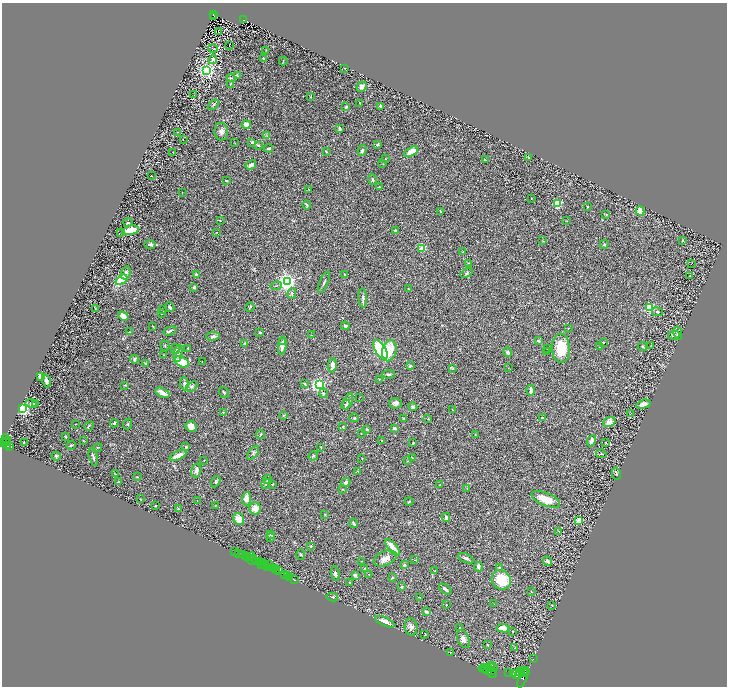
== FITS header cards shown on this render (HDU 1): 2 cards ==
NAXIS1  =                 1449
NAXIS2  =                 1368

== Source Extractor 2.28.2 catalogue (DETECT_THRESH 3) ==
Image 1449 x 1368 px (HDU 1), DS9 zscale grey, zoomed out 1/2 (1 PNG px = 2 x 2 image px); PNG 729 x 688 px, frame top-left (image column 1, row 1367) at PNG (2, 3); each listed source drawn as its Kron ellipse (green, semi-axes under 4 px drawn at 4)
Background 0.4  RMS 0.028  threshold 0.0847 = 3 sigma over >= 5 px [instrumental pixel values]
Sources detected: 346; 43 cannot appear on this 1/2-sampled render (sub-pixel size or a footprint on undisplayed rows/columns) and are neither listed nor drawn; the other 303 listed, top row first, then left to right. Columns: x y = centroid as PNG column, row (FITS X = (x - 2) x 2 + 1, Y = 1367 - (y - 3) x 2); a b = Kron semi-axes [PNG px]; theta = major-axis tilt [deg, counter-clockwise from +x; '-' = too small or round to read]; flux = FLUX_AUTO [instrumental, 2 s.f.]
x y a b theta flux
213 14 3 2 - 62
214 16 2 1 - 5.3
244 20 3 2 - 52
218 31 2 1 - 25
229 45 2 1 - 2.5
213 49 4 2 - 3.2
266 50 2 1 - 2.1
213 59 4 3 - 20
264 59 3 3 - 6.6
283 61 4 3 - 4.5
345 68 3 2 - 2.7
207 71 4 3 - 1600
237 76 4 2 - 3.7
231 78 4 2 - 7.3
230 85 4 2 - 2.7
361 87 5 4 - 17
194 95 2 1 - 1.5
311 97 2 2 - 2.2
360 103 3 2 - 5.2
214 105 6 3 39 9.4
381 106 4 3 - 9.5
346 107 4 3 - 8.7
246 125 4 4 - 43
340 129 3 2 - 13
177 132 2 1 - 2.1
221 132 9 6 -86 24
267 136 3 2 - 4.2
183 139 2 1 - 1.6
252 142 4 3 - 6.9
235 143 2 2 - 1.7
377 144 4 3 - 7
258 145 3 2 - 13
269 148 4 2 - 13
362 150 6 3 64 11
411 151 7 3 30 63
326 152 4 2 - 3.2
173 153 3 2 - 2.5
528 157 3 2 - 3
385 158 3 2 - 2.6
485 160 2 2 - 3.3
383 164 3 2 - 1.7
251 165 5 2 - 26
151 176 2 1 - 2.3
373 180 6 3 -76 9.8
227 181 2 2 - 6.9
379 187 3 2 - 3.8
309 189 2 2 - 4.2
182 192 2 1 - 1.3
531 199 2 2 - 3.2
557 204 3 3 - 420
306 205 4 2 - 7.2
587 207 2 2 - 4
440 211 3 2 - 4.8
640 211 4 4 - 61
606 215 3 3 - 5
220 220 3 2 - 4.1
566 221 2 2 - 1.8
128 223 5 3 - 6.2
130 230 8 4 12 68
395 230 3 3 - 7.3
121 232 2 1 - 1.3
217 232 2 2 - 2.4
683 240 3 2 - 4.9
543 241 2 2 - 1.8
150 244 6 3 -1 14
604 244 4 4 - 5.5
422 248 4 3 - 66
463 252 2 2 - 9.5
468 263 2 2 - 2.1
691 264 2 1 - 32
126 273 6 4 72 17
467 273 7 3 31 6.5
196 274 2 2 - 18
345 274 3 3 - 5.5
690 276 3 2 - 3.5
121 280 6 3 37 230
287 282 3 3 - 3100
324 282 11 3 66 11
276 286 6 2 9 4.6
194 287 3 2 - 12
408 289 2 2 - 2.8
292 293 5 4 - 8.1
363 298 9 4 -87 14
170 307 5 3 - 10
250 307 5 2 - 4.7
95 308 3 2 - 1.4
650 308 3 3 - 620
162 310 2 2 - 2.1
657 312 5 4 - 9.1
162 314 3 1 - 1.9
123 316 5 4 - 48
153 326 3 2 - 2.4
345 326 4 3 - 11
568 328 2 2 - 2.8
170 331 6 3 18 8.9
129 332 3 2 - 3.1
260 332 3 2 - 6.4
678 333 7 4 -77 15
311 335 2 1 - 1.3
674 335 6 3 9 9.3
213 336 7 4 9 13
539 340 2 2 - 17
282 342 4 3 - 7.7
603 342 2 2 - 3.4
245 343 3 3 - 4.5
651 345 3 2 - 2.1
165 346 5 2 - 4
282 346 9 3 82 28
600 347 2 2 - 4.4
643 347 5 4 - 7.8
188 348 3 2 - 3.7
561 348 14 9 -88 140
175 349 5 4 - 7.2
548 349 2 1 - 1.9
380 350 10 5 -59 430
389 351 11 7 76 120
507 352 5 4 - 10
546 352 2 2 - 2.9
178 354 8 3 79 10
163 355 3 2 - 2.1
134 359 4 3 - 11
182 362 8 5 -27 110
202 362 2 1 - 1.3
146 363 3 2 - 6.7
332 365 7 4 82 24
410 366 2 2 - 22
508 368 2 2 - 1.8
452 369 4 3 - 6.4
388 374 6 3 2 7.8
40 376 3 3 - 46
379 379 3 2 - 3
46 381 7 3 -73 23
184 384 6 3 -86 14
305 384 4 3 - 6.4
124 385 3 2 - 3
319 385 3 3 - 1900
192 386 6 3 36 8.5
531 390 5 3 - 19
224 392 6 2 -54 7.7
162 393 7 3 -27 38
323 393 4 3 - 8.1
360 397 3 2 - 1.9
348 402 8 4 66 15
36 403 3 2 - 3.2
395 403 6 5 - 18
31 404 6 4 -17 16
643 404 7 3 15 32
346 405 5 3 - 8.3
413 407 4 4 - 12
23 408 3 3 - 1800
453 410 2 2 - 2
223 412 2 2 - 2.4
631 413 4 1 - 1.8
283 415 3 2 - 2.9
354 418 5 2 - 3.9
403 418 3 3 - 5.5
542 418 2 2 - 15
428 419 3 2 - 4.7
609 422 6 5 - 50
114 423 4 3 - 7.4
75 424 2 1 - 2.1
128 424 5 3 - 6.6
89 426 5 1 - 2.9
191 426 6 5 - 33
343 427 4 3 - 5.9
394 428 3 3 - 10
367 429 3 2 - 6.1
361 433 2 2 - 1.9
260 434 4 2 - 6.1
475 435 3 2 - 2.7
65 437 3 3 - 4.1
6 440 5 3 - 630
83 440 3 2 - 2.5
382 441 3 2 - 5.4
591 441 6 3 62 23
6 442 2 1 - 250
3 443 4 2 - 780
24 443 2 1 - 120
413 443 4 2 - 4.7
606 443 3 3 - 4.7
7 445 3 2 - 240
71 445 5 2 - 7.3
9 447 3 2 - 320
98 447 4 2 - 2.9
186 447 3 3 - 7
321 447 3 2 - 4.6
253 453 8 4 53 10
601 454 5 2 - 4.1
178 455 9 4 24 35
56 456 4 3 - 6.3
313 456 5 3 - 6.6
93 457 8 2 -74 10
412 457 2 1 - 1.8
362 458 2 2 - 1.9
204 460 2 2 - 2.2
407 461 2 2 - 2.3
196 471 7 5 76 20
358 471 3 3 - 4.1
116 474 2 2 - 1.9
616 474 6 2 -77 5.3
137 477 2 2 - 4.2
268 479 4 3 - 5
118 482 3 3 - 3.6
216 482 6 4 61 8.7
346 482 5 4 - 17
266 484 5 3 - 6.8
272 484 2 2 - 9.4
440 484 2 2 - 2.5
342 489 3 2 - 2.9
467 489 2 2 - 2.6
140 499 2 1 - 2.3
247 499 7 4 85 48
546 499 15 6 -22 81
197 501 2 1 - 1.4
409 502 4 2 - 4.8
155 506 2 2 - 5.2
215 506 3 2 - 2.7
255 508 6 6 - 42
178 509 3 2 - 5.3
324 514 2 2 - 2
446 517 4 3 - 18
238 519 6 5 - 51
579 521 3 2 - 210
353 523 5 3 - 9.3
559 531 3 1 - 2.5
271 535 4 4 - 6.9
271 538 4 2 - 3.5
311 546 3 3 - 5.5
392 547 10 3 -50 79
234 552 4 2 - 46
238 553 2 2 - 170
242 555 2 1 - 660
301 555 5 3 - 5.1
245 556 3 2 - 47
247 557 3 1 - 60
251 557 4 1 - 13
385 558 12 7 22 37
466 558 8 4 -24 11
253 560 5 2 - 23
415 560 2 2 - 1.9
256 561 3 2 - 650
259 561 2 1 - 260
361 561 2 2 - 2
547 561 5 2 - 12
263 563 2 1 - 490
262 565 4 1 - 310
264 565 4 2 - 330
269 565 3 2 - 630
404 565 4 3 - 8
478 567 5 3 - 13
268 568 3 2 - 330
364 568 2 2 - 2.8
499 568 3 3 - 5.6
275 569 3 2 - 810
276 571 2 1 - 140
278 571 3 2 - 630
435 571 2 1 - 1.6
335 574 7 3 -78 17
369 574 2 1 - 2.1
284 575 3 2 - 860
287 575 2 2 - 750
355 575 4 3 - 11
290 577 3 2 - 660
392 578 3 2 - 3.9
294 580 4 2 - 91
501 580 10 9 - 160
350 582 2 2 - 2.6
401 587 2 2 - 23
445 589 7 3 -37 15
531 592 2 2 - 3.9
332 597 6 3 -11 7.9
420 597 3 2 - 2.7
494 604 2 1 - 1.4
446 605 2 2 - 1.9
552 605 3 2 - 3.8
426 612 4 3 - 12
385 622 10 4 -24 37
411 627 9 6 -81 22
460 628 2 2 - 6.5
503 628 6 3 -7 50
513 631 2 2 - 2
425 634 2 2 - 3.6
463 639 9 6 -68 24
487 645 3 2 - 2.2
515 648 2 1 - 1.6
450 652 3 2 - 2.8
533 659 2 1 - 12
490 667 5 2 - 3200
493 667 5 4 - 3700
483 669 5 2 - 3400
485 669 4 2 - 4900
488 670 5 2 - 2800
492 671 2 1 - 1500
522 671 2 1 - 990
509 672 2 1 - 150
524 672 4 2 - 1700
527 672 4 2 - 760
492 673 5 3 - 2800
520 673 3 3 - 1700
514 674 3 2 - 2900
516 674 4 2 - 4000
518 676 4 3 - 2900
523 677 11 3 69 4400
At the frame edge (FLAGS 8, measured only in part): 1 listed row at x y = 3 443
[43 sub-pixel or undisplayed-footprint detections neither listed nor drawn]